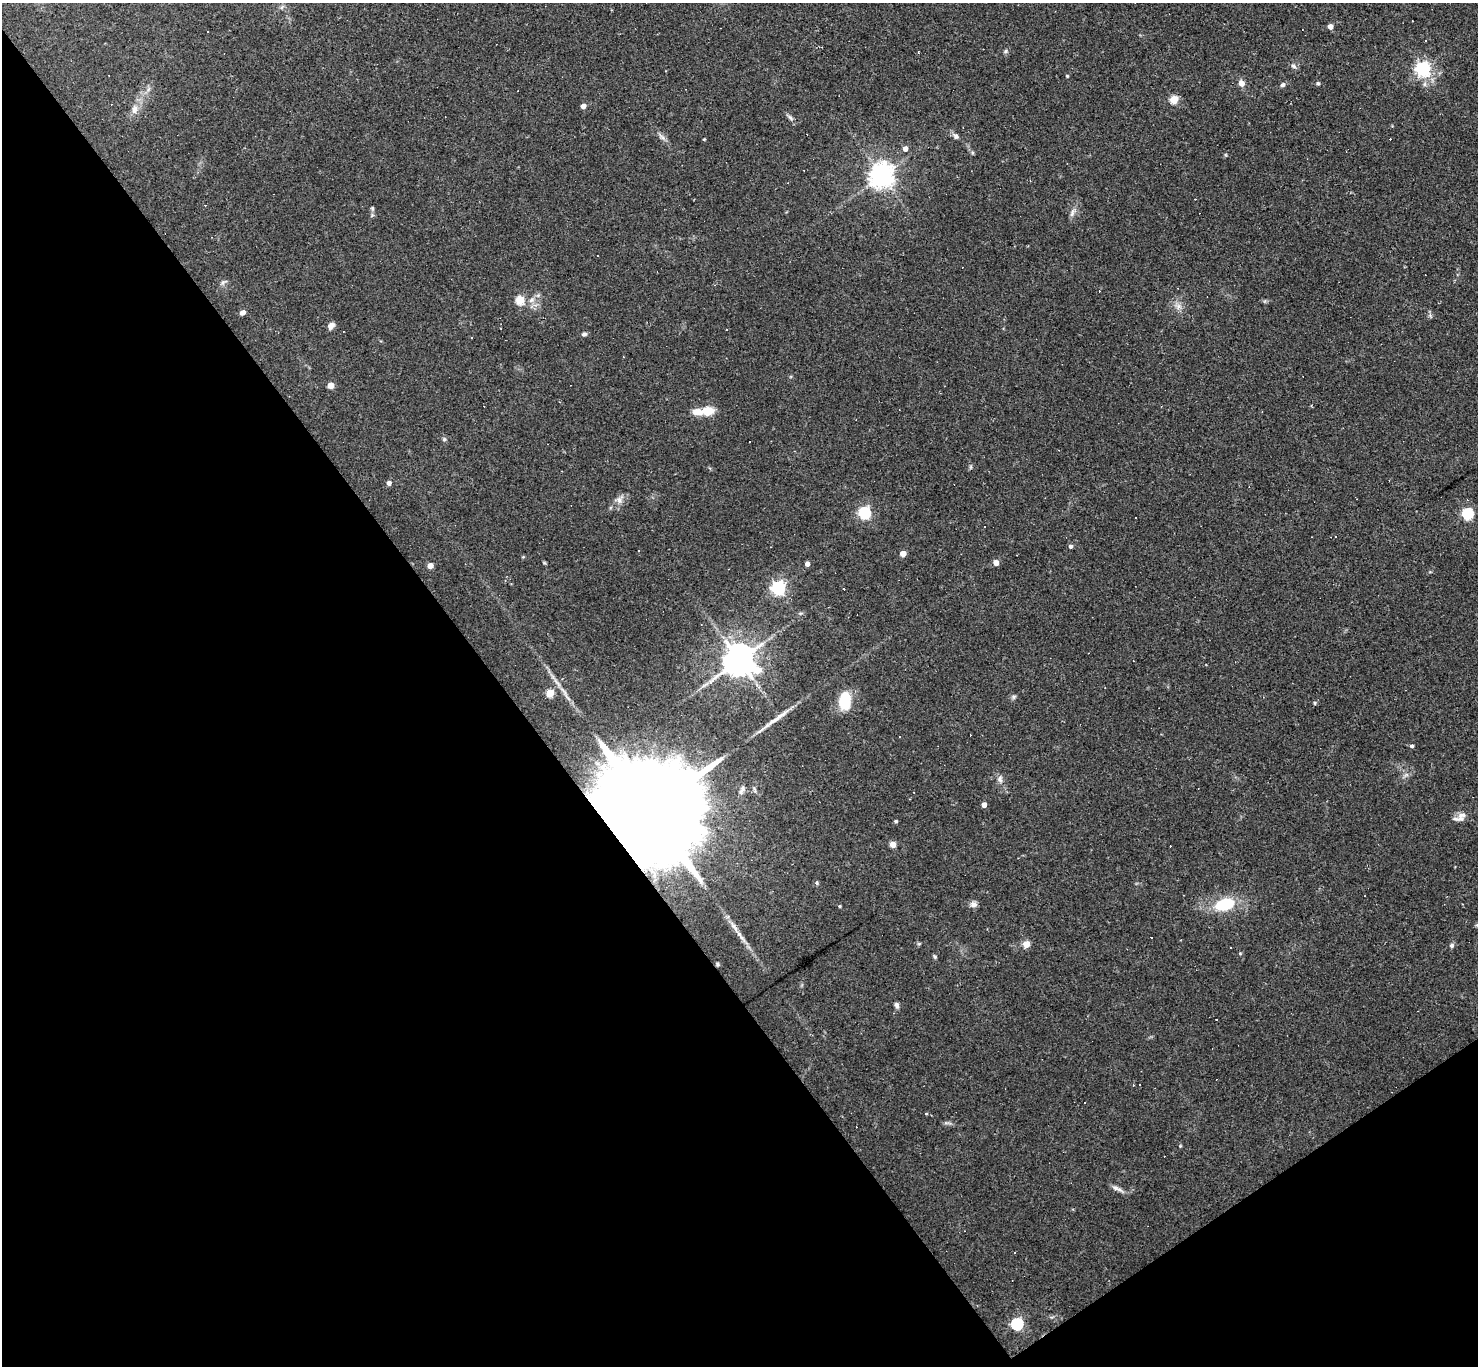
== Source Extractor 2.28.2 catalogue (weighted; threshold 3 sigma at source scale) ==
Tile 14 of 4 x 4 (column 2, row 4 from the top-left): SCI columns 1477-2952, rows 151-1514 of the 5905 x 5900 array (HDU 1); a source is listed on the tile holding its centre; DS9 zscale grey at full resolution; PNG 1480 x 1368 px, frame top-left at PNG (2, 3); no overlay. Shown black and unused: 38% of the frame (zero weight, under 2 of 3 exposures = <1% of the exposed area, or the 3 px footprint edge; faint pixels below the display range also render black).
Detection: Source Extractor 2.28.2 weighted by HDU 2 'WHT'; one run over the whole footprint, this tile lists its part. Background 0.0638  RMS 0.0062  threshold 0.0278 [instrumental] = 3 sigma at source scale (4.5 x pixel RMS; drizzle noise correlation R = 1.50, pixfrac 1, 0.05/0.05 arcsec/px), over >= 5 px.
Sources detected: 98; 1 inside a brighter object's white glare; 27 cosmic-ray / hot-pixel residue — not listed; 1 inside a brighter listed object's ellipse — not listed separately; the other 69 listed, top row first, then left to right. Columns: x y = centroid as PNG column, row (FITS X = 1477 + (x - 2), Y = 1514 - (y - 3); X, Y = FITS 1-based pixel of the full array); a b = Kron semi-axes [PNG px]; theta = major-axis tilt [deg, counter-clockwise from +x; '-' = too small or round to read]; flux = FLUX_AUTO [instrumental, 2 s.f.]
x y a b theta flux
1330 27 4 4 - 4.8
1425 41 3 2 - 0.67
1006 51 6 4 49 1
918 52 3 2 - 0.6
1293 66 6 4 -2 1.3
1423 69 6 6 - 160
1067 76 4 3 - 0.71
1241 83 5 5 - 5
1283 85 6 5 - 1.4
1174 100 5 5 - 23
583 106 4 4 - 4.2
134 110 13 7 75 3.9
790 117 9 4 -48 1.6
956 136 7 6 - 1.9
662 137 13 4 -45 2
704 139 3 3 - 0.59
905 149 5 5 - 3.2
882 175 7 7 - 580
372 208 6 4 -47 0.8
1072 213 13 5 65 2.5
520 300 5 5 - 25
1178 306 10 4 82 2.2
243 313 5 4 - 3.5
331 326 8 6 47 3.2
584 334 6 4 10 1.4
471 337 3 2 - 0.69
330 385 6 6 - 4
707 411 10 8 10 11
444 439 5 5 - 1
389 483 4 4 - 2.7
619 500 10 7 -76 2.9
865 513 5 5 - 81
1468 514 5 5 - 56
1335 536 3 3 - 0.78
1071 546 4 4 - 1.8
638 550 3 2 - 0.49
903 554 4 4 - 8.8
996 563 4 4 - 6.5
807 564 4 4 - 2.6
430 566 4 4 - 5.9
778 588 6 6 - 130
739 660 9 8 - 1300
550 693 5 5 - 17
1014 697 7 5 61 1.1
845 701 13 8 87 27
1315 703 5 4 - 0.82
1411 746 4 4 - 1.3
1000 779 9 7 90 2.3
984 805 4 4 - 4.6
653 808 69 20 34 41000
1462 815 14 9 19 4.2
896 821 4 4 - 1
893 844 4 4 - 9.1
817 883 5 5 - 0.97
974 904 9 7 -3 2.4
1225 904 21 13 17 23
840 906 4 3 - 0.61
1477 925 6 4 -18 0.93
741 938 20 4 -50 4.1
1026 944 4 4 - 11
1452 946 6 6 - 1.3
935 957 5 4 - 0.94
717 964 6 4 -89 0.73
897 1005 7 5 -71 1.8
1139 1085 3 3 - 1.2
1180 1146 4 3 - 0.5
1115 1188 11 4 -11 2.1
1014 1253 3 2 - 0.45
1017 1324 6 5 - 76
Overlapping masked pixels (flux is a lower limit): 1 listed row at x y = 653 808
Isophote crosses this tile's border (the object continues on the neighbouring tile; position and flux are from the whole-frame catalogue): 1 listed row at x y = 1477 925
Unlisted compact peaks at least as high as the median listed source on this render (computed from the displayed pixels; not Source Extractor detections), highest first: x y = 1318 83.